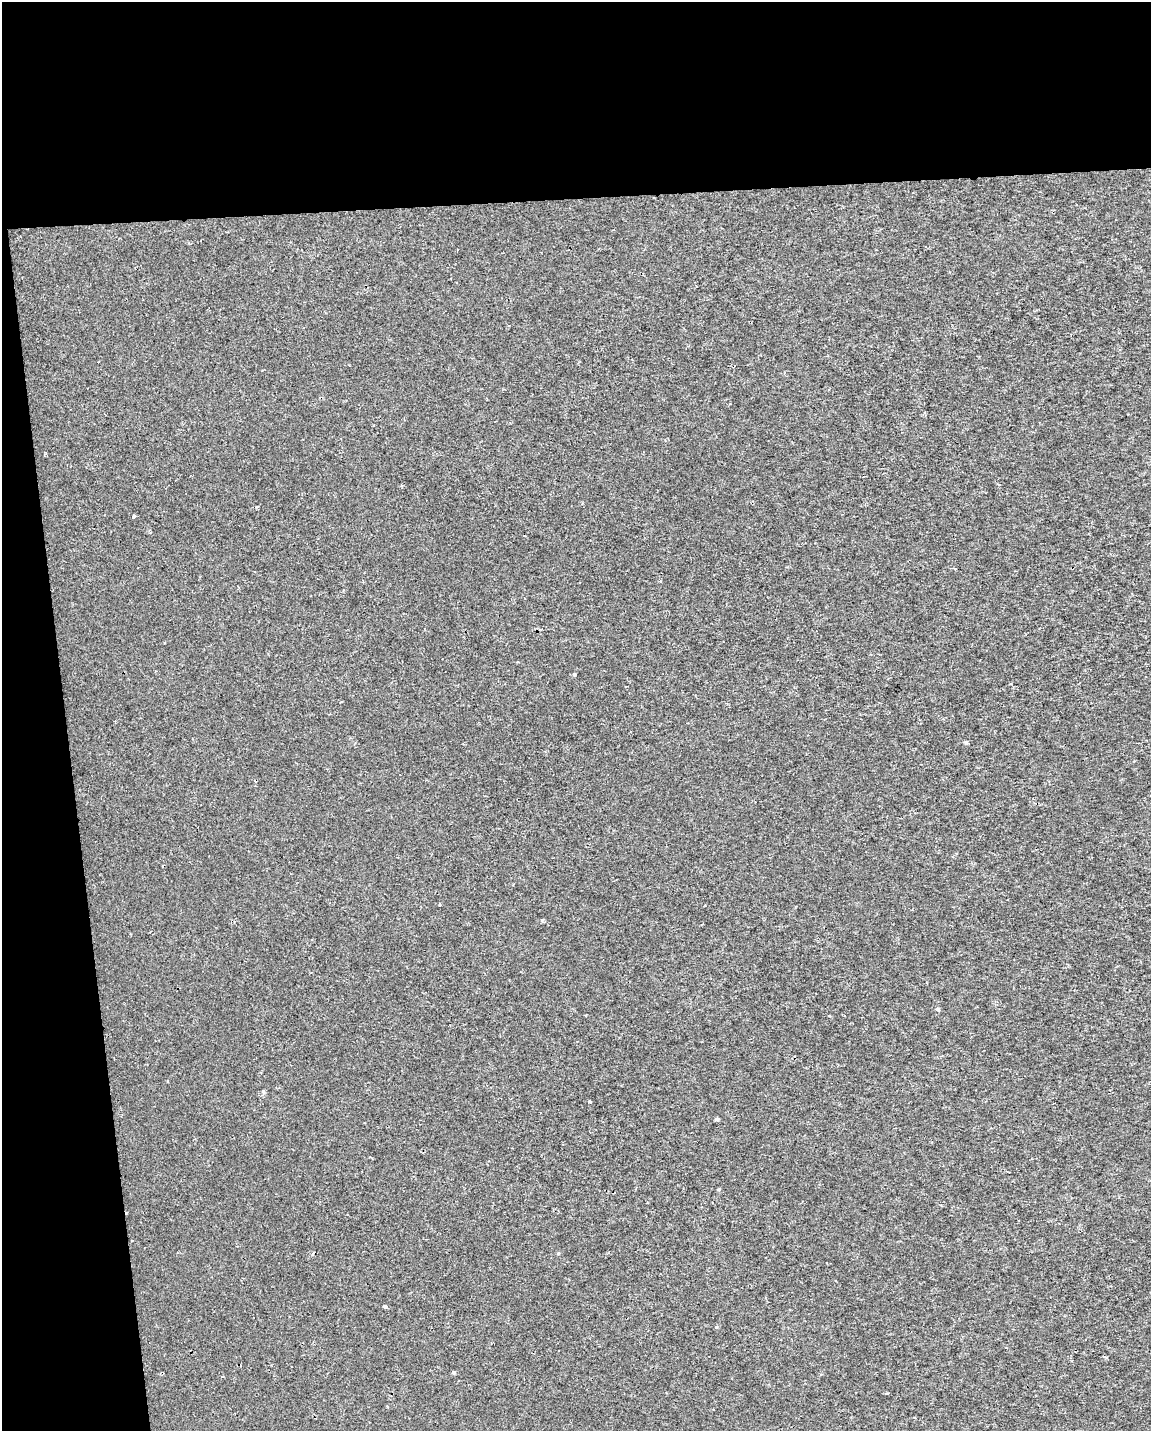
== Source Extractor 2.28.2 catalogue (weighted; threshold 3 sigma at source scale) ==
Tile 1 of 4 x 3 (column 1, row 1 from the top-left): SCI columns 1-1149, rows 2910-4338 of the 4595 x 4347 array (HDU 1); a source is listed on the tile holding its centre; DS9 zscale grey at full resolution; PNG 1153 x 1433 px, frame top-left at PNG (2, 2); no overlay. Shown black and unused: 19% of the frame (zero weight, under 2 of 3 exposures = <1% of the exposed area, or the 3 px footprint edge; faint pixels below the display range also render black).
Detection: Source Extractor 2.28.2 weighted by HDU 2 'WHT'; one run over the whole footprint, this tile lists its part. Background 5.72e-04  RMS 0.0029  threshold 0.013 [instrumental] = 3 sigma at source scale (4.5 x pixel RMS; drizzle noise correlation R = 1.50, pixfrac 1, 0.0396/0.0396 arcsec/px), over >= 5 px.
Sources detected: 10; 2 cosmic-ray / hot-pixel residue — not listed; the other 8 listed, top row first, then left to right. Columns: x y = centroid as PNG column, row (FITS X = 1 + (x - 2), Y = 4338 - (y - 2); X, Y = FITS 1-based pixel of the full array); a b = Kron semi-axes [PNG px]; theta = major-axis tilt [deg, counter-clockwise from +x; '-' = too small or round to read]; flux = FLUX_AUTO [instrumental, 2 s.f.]
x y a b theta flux
133 516 3 3 - 0.68
574 674 4 3 - 0.38
966 742 5 4 - 0.45
938 1009 4 4 - 0.67
717 1119 4 3 - 0.59
719 1190 4 4 - 0.32
385 1306 4 3 - 0.63
454 1373 4 4 - 0.42